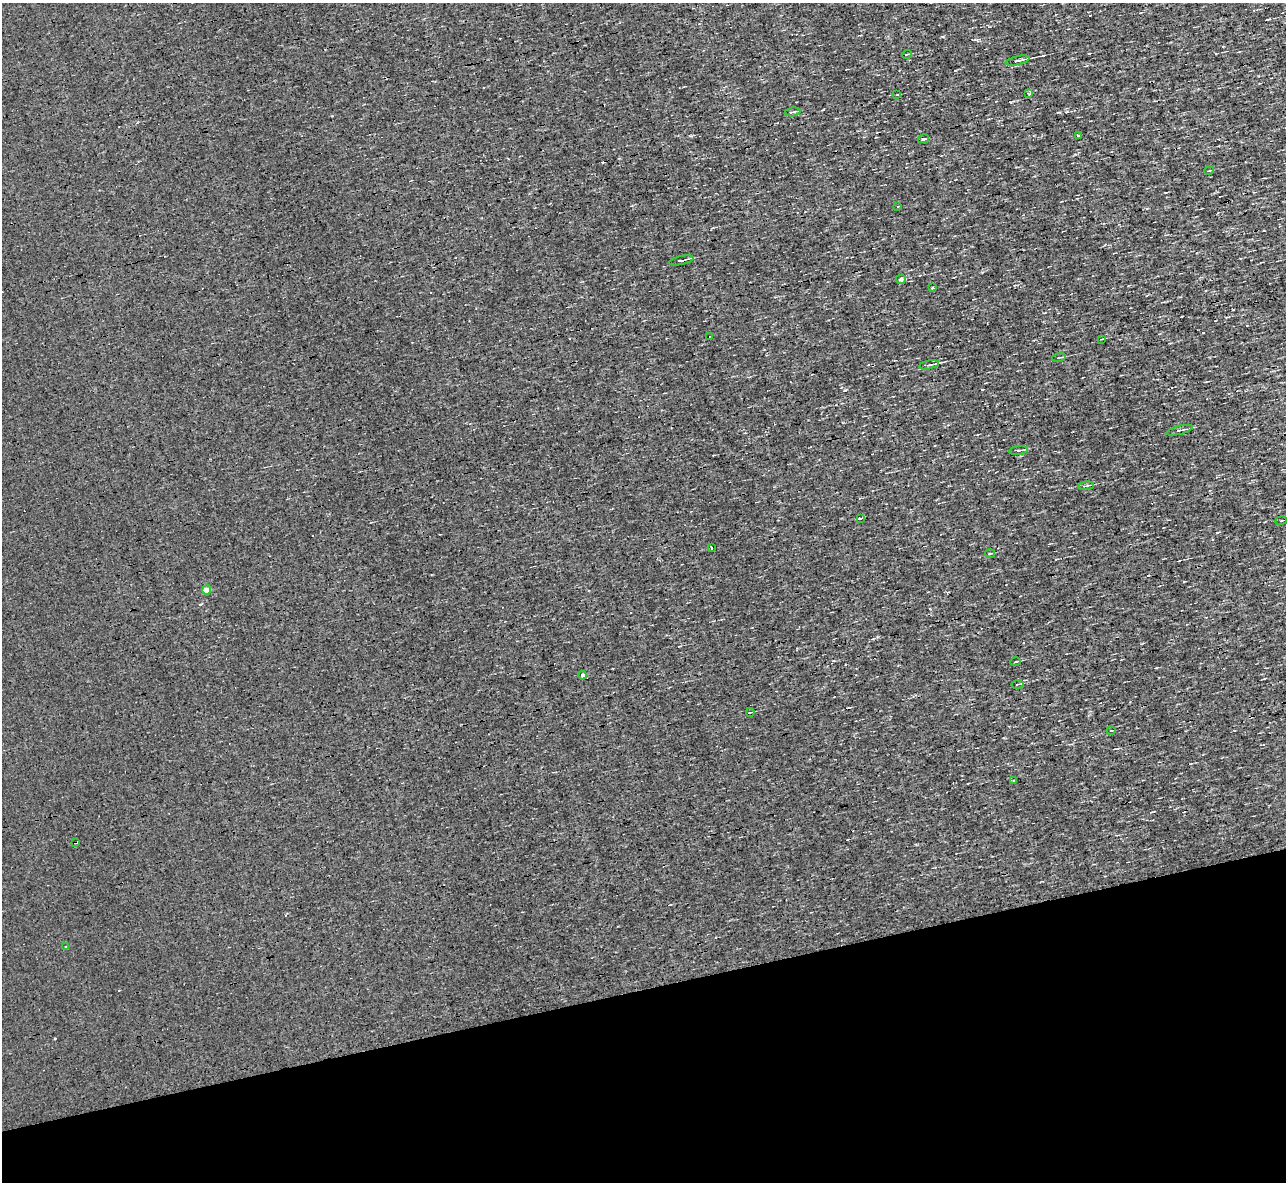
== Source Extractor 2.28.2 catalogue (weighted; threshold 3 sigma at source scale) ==
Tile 14 of 4 x 4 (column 2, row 4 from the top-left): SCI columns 1285-2568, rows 146-1325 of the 5135 x 5132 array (HDU 1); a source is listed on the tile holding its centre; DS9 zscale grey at full resolution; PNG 1288 x 1184 px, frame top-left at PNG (2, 3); each listed source drawn as its Kron ellipse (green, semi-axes under 4 px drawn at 4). Shown black and unused: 16% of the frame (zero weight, under 3 of 4 exposures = <1% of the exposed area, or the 3 px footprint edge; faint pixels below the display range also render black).
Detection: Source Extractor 2.28.2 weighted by HDU 2 'WHT'; one run over the whole footprint, this tile lists its part. Background 0.00167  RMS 0.043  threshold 0.195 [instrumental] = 3 sigma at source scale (4.5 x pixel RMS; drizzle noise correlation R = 1.50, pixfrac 1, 0.05/0.05 arcsec/px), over >= 5 px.
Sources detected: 35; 3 cosmic-ray / hot-pixel residue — neither listed nor drawn; the other 32 listed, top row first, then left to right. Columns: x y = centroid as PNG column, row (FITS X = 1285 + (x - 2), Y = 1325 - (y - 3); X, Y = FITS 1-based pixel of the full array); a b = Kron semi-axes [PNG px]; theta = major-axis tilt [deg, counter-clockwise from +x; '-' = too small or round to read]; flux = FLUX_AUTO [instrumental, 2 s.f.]
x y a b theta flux
907 54 5 3 - 4
1017 61 12 3 13 17
1028 93 4 3 - 10
897 95 3 2 - 3.5
792 112 8 2 9 6.1
1078 135 4 3 - 29
923 139 5 3 - 190
1209 171 5 3 - 4.1
898 206 3 2 - 4.3
681 260 12 3 13 15
901 279 5 4 - 15
933 288 3 3 - 19
710 336 3 2 - 2.6
1102 339 3 3 - 3.2
1059 357 7 2 15 4.3
929 365 10 4 11 11
1180 430 13 4 14 14
1019 450 9 3 8 7.9
1086 486 8 3 8 6.8
860 519 3 3 - 21
1281 520 6 3 10 4.7
711 547 3 2 - 9.5
990 553 5 3 - 5.4
206 590 4 4 - 61
1015 662 5 2 - 5.6
582 675 4 4 - 12
1018 684 6 2 9 4.6
750 712 4 2 - 3.4
1111 731 4 2 - 2.8
1014 780 3 3 - 10
75 842 3 3 - 16
65 946 2 2 - 5.3
Overlapping masked pixels (flux is a lower limit): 1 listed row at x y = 75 842
Unlisted compact peaks at least as high as the median listed source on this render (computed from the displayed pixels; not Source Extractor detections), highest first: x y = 845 390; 1067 111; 943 37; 1203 333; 691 136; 930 609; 982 389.